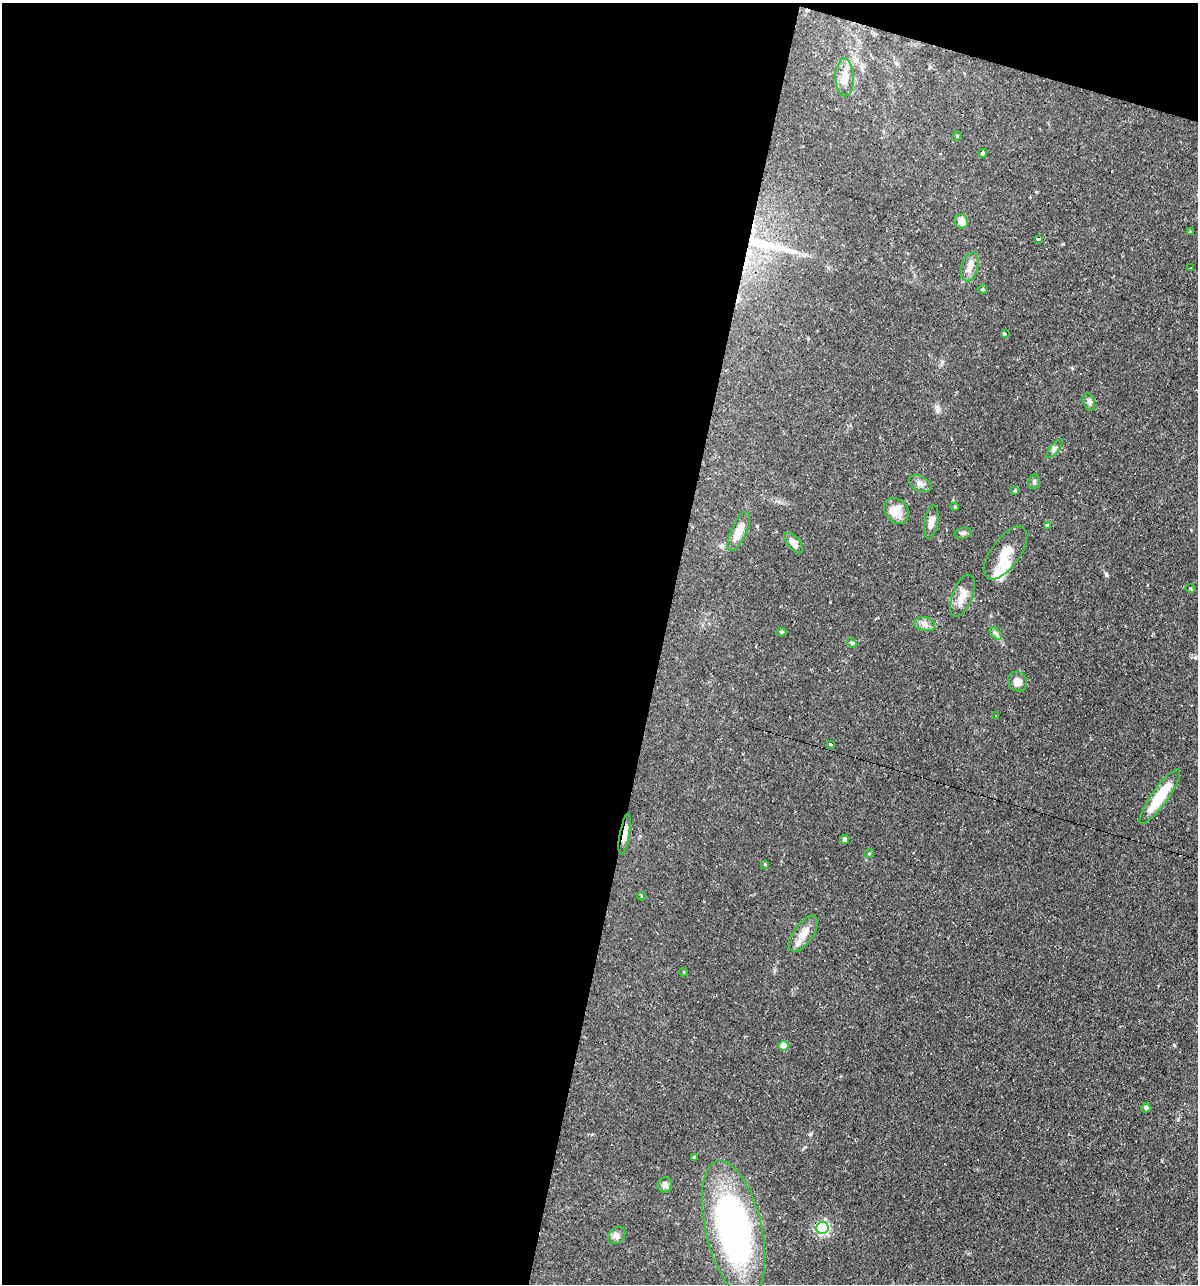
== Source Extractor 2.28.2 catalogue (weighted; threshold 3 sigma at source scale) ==
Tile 1 of 4 x 4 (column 1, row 1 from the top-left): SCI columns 250-1445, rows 3848-5129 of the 5156 x 5129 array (HDU 1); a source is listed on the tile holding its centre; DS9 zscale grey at full resolution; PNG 1200 x 1286 px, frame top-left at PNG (2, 3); each listed source drawn as its Kron ellipse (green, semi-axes under 4 px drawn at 4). Shown black and unused: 57% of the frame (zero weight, under 2 of 3 exposures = <1% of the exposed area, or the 3 px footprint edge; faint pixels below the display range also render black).
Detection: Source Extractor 2.28.2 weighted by HDU 2 'WHT'; one run over the whole footprint, this tile lists its part. Background 0.066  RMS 0.0053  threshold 0.0236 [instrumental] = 3 sigma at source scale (4.5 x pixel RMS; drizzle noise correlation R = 1.50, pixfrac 1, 0.05/0.05 arcsec/px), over >= 5 px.
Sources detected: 56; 6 cosmic-ray / hot-pixel residue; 1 long thin detection or spike segment (spike, bleed or trail) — neither listed nor drawn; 2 inside a brighter listed object's ellipse — not listed separately; the other 47 listed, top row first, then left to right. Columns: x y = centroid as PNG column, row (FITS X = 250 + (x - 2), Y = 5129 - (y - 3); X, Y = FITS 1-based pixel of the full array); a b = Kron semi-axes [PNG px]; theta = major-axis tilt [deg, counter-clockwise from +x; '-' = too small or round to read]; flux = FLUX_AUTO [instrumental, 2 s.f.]
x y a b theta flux
845 77 19 9 -89 5
957 136 5 4 - 0.5
983 153 5 4 - 1
961 221 7 6 - 4.4
1190 232 4 4 - 0.44
1039 239 3 2 - 4.4
970 267 15 8 74 3.8
1190 268 2 2 - 0.44
983 289 5 4 - 0.67
1005 334 3 3 - 9.9
1089 402 9 5 -70 1.4
1054 449 12 4 50 1.4
1034 482 7 5 77 1.1
920 484 12 7 -24 2.4
1015 491 4 3 - 0.56
955 507 4 3 - 0.47
897 511 14 11 -53 5.8
931 522 17 7 81 3.7
1047 525 4 3 - 0.55
739 531 21 7 66 6.7
963 533 8 5 8 1.4
794 543 12 6 -50 3.7
1005 553 31 14 54 11
1190 589 5 3 - 2.7
962 596 22 10 69 5.9
925 624 10 7 -12 2.3
781 632 5 4 - 0.81
996 633 7 4 -45 1.2
852 643 6 4 -43 0.64
1017 682 10 9 - 3.7
995 716 3 3 - 1.6
831 745 3 3 - 0.74
1160 797 33 8 55 18
625 834 20 5 80 5.7
845 840 4 4 - 1.4
869 854 5 3 - 0.41
765 864 4 3 - 0.5
641 896 4 3 - 0.54
803 934 21 9 55 6.1
683 972 4 3 - 0.36
783 1046 5 5 - 5.8
1146 1108 4 4 - 1.5
694 1157 4 3 - 0.64
665 1185 7 7 - 2.3
822 1228 6 6 - 73
733 1229 70 28 -77 170
616 1235 10 7 44 1.9
Overlapping masked pixels (flux is a lower limit): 1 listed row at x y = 625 834
Unlisted compact peaks at least as high as the median listed source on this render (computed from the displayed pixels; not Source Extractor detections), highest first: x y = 1174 1045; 1106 575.